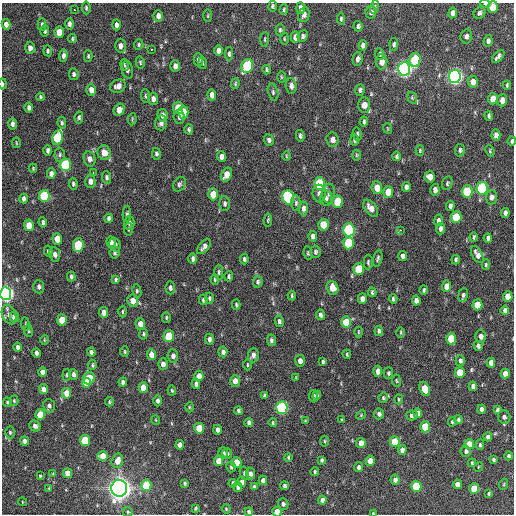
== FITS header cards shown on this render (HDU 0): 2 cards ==
NAXIS1  =                  512 / Axis length
NAXIS2  =                  512 / Axis length

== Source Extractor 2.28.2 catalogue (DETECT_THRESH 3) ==
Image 512 x 512 px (HDU 0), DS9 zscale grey, 1 PNG px = 1 image px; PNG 516 x 516 px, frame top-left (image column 1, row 512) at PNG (2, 3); each listed source drawn as its Kron ellipse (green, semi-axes under 4 px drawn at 4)
Background 992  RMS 32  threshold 96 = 3 sigma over >= 5 px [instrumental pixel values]
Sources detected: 356; all 356 listed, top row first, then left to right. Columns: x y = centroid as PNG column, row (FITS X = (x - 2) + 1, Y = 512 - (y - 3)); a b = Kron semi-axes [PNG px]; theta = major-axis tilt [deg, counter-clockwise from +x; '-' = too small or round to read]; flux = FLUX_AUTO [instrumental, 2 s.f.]
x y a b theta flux
485 4 5 3 - 4.4e+03
273 6 5 4 - 3.5e+03
375 7 7 3 81 3.0e+03
493 7 6 5 - 4.6e+04
86 8 6 4 -84 3.5e+03
301 8 6 4 -88 7.1e+03
75 10 3 2 - 2.0e+03
284 10 5 4 - 3.5e+03
371 12 6 5 - 7.3e+03
453 13 5 4 - 1.1e+04
480 13 6 5 - 5.1e+03
304 15 7 5 74 7.6e+03
158 16 5 4 - 1.0e+04
208 16 6 3 -90 2.0e+03
341 19 6 4 -85 3.6e+03
6 24 5 4 - 1.1e+04
69 24 6 4 90 6.4e+03
42 25 6 4 -89 4.6e+03
116 25 5 4 - 7.9e+03
358 26 5 4 - 4.8e+03
280 30 6 4 -88 3.3e+03
45 31 6 3 86 4.1e+03
59 32 6 4 -85 3.3e+04
303 36 6 5 - 5.3e+03
466 36 7 6 - 6.2e+03
295 37 6 4 -90 1.4e+04
72 39 4 4 - 2.6e+03
265 39 7 3 86 2.8e+03
284 39 6 4 -84 2.5e+03
488 41 6 4 81 5.8e+03
139 44 5 5 - 3.0e+03
394 44 6 4 83 5.0e+03
363 45 5 4 - 7.6e+03
120 46 7 5 88 9.7e+03
30 48 6 5 - 8.6e+03
151 49 2 2 - 1.1e+04
48 51 5 4 - 3.2e+03
218 51 5 4 - 9.3e+03
229 54 6 3 -90 4.6e+03
379 54 6 4 -83 3.8e+03
63 56 6 4 84 6.2e+03
88 56 6 4 90 3.2e+03
498 57 8 4 49 6.8e+03
358 59 7 5 77 7.1e+03
198 60 7 4 -89 6.1e+03
415 60 7 5 80 1.2e+05
140 62 6 4 -76 3.1e+03
382 62 7 6 - 1.6e+04
202 63 6 4 -87 2.7e+03
125 65 6 3 -78 2.6e+03
175 66 6 4 -89 8.8e+03
247 66 7 5 66 1.9e+05
404 69 7 6 - 8.3e+05
127 70 9 5 -80 6.2e+03
267 70 4 3 - 3.3e+03
74 74 6 5 - 4.9e+03
455 76 7 6 - 7.8e+05
281 77 5 3 - 2.4e+03
473 82 6 5 - 1.5e+04
3 84 5 3 - 4.8e+03
235 84 5 4 - 2.8e+03
507 85 4 2 - 2.9e+03
118 86 8 6 22 1.1e+04
291 86 8 5 -84 8.3e+03
91 90 6 5 - 1.6e+04
360 90 6 4 83 4.9e+03
273 92 9 5 -76 4.8e+03
212 95 6 4 -87 1.1e+04
145 96 7 4 -85 3.2e+03
40 97 4 3 - 3.4e+03
412 98 6 4 -70 2.9e+03
153 99 6 5 - 1.0e+04
493 99 6 5 - 2.1e+04
502 100 6 5 - 1.3e+04
364 105 7 6 - 1.8e+04
29 108 5 4 - 6.3e+03
178 108 6 5 - 5.3e+04
119 110 6 5 - 2.2e+04
183 112 6 5 - 3.5e+04
163 115 6 5 - 1.2e+04
489 116 5 3 - 4.0e+03
79 117 6 4 80 4.0e+03
179 117 7 5 -84 7.1e+03
132 119 6 3 83 2.5e+03
364 122 5 3 - 4.5e+03
62 123 6 4 -83 3.5e+03
161 123 7 6 - 7.7e+03
12 124 6 4 90 6.5e+03
387 128 5 3 - 1.8e+03
189 129 5 4 - 3.9e+03
357 134 6 4 -77 3.8e+03
496 135 5 4 - 1.0e+04
300 136 6 3 -79 4.3e+03
57 137 7 5 77 1.1e+05
269 140 6 4 -71 5.7e+03
332 140 7 6 - 1.2e+04
354 140 5 4 - 4.1e+03
512 141 4 3 - 4.4e+03
16 143 5 2 - 1.7e+03
47 150 5 3 - 5.3e+03
420 150 5 4 - 2.9e+03
460 150 6 5 - 4.5e+03
490 151 6 4 -68 2.6e+03
104 153 7 6 - 1.8e+04
156 154 6 4 -78 4.2e+03
60 155 7 5 88 4.2e+03
356 155 5 3 - 2.5e+03
221 156 5 4 - 1.1e+04
286 156 5 3 - 1.9e+03
397 156 5 3 - 4.3e+03
89 159 7 6 - 9.7e+03
65 165 6 5 - 1.7e+05
33 168 4 3 - 2.1e+03
93 172 3 2 - 3.9e+03
51 174 5 4 - 7.5e+03
226 175 7 5 64 3.0e+04
107 177 6 4 -88 4.7e+03
430 177 5 5 - 1.9e+04
90 181 6 5 - 1.2e+04
447 183 7 5 75 3.9e+03
73 184 6 4 -82 3.8e+03
179 184 8 6 59 5.1e+03
319 184 6 5 - 1.6e+05
406 187 5 4 - 6.3e+03
377 188 6 5 - 2.1e+04
482 188 6 5 - 2.4e+05
435 190 6 4 -86 7.6e+03
467 191 6 5 - 9.8e+04
388 192 6 5 - 3.8e+04
329 193 10 6 86 8.0e+03
213 194 6 5 - 3.2e+04
319 194 9 6 -86 8.9e+03
44 196 6 5 - 1.4e+05
492 197 7 5 85 7.7e+03
24 198 5 4 - 6.5e+03
288 198 7 6 - 2.3e+05
326 198 7 6 - 5.6e+03
337 202 6 5 - 6.5e+04
296 203 7 4 -84 4.4e+03
225 204 7 5 -89 5.2e+03
450 206 5 3 - 5.8e+03
303 208 7 5 85 8.4e+03
371 208 10 6 -53 1.6e+04
505 213 5 4 - 6.4e+03
127 214 8 4 88 4.2e+03
456 217 6 5 - 6.8e+04
108 218 4 3 - 4.6e+03
268 220 6 3 82 2.6e+03
439 220 6 4 82 1.1e+04
43 222 5 3 - 5.0e+03
129 223 7 5 -89 6.1e+03
29 225 5 4 - 3.2e+04
323 225 6 5 - 4.0e+04
128 229 6 3 86 2.3e+03
441 229 5 4 - 6.9e+03
349 230 7 5 -86 2.5e+05
400 230 3 3 - 2.8e+03
313 236 5 4 - 8.2e+03
474 237 4 3 - 3.3e+03
488 238 4 4 - 5.3e+03
57 239 5 4 - 3.0e+04
111 242 6 4 -84 6.3e+03
348 243 6 5 - 1.0e+05
78 245 7 5 84 1.0e+05
115 245 7 5 -68 6.6e+03
204 247 9 4 50 9.3e+03
48 251 5 4 - 3.3e+03
315 252 6 5 - 4.4e+03
115 253 6 5 - 4.2e+03
308 253 7 4 -83 2.9e+03
55 254 7 5 -82 9.4e+03
477 255 9 5 -61 1.2e+04
403 256 5 4 - 7.6e+03
378 258 9 4 77 4.4e+03
193 259 5 3 - 5.4e+03
244 259 5 4 - 4.1e+03
456 260 4 3 - 3.9e+03
368 262 7 4 90 3.5e+03
486 265 5 4 - 3.2e+03
358 269 6 5 - 7.4e+04
219 272 7 4 89 4.0e+03
229 276 5 4 - 4.1e+03
71 277 5 3 - 4.2e+03
116 280 4 3 - 3.3e+03
215 280 5 4 - 2.4e+03
258 282 6 5 - 4.6e+03
447 286 5 4 - 1.8e+04
39 287 7 5 -86 5.8e+03
170 288 6 4 -86 4.9e+03
332 288 7 5 -72 2.1e+04
424 290 4 3 - 4.0e+03
137 291 7 4 -81 3.3e+03
372 292 5 3 - 3.5e+03
6 294 6 5 - 8.4e+05
292 295 5 3 - 2.9e+03
463 295 7 5 82 5.0e+03
508 297 5 4 - 2.1e+04
209 298 5 4 - 3.8e+03
362 299 5 4 - 1.2e+04
393 299 5 3 - 3.4e+03
203 300 5 4 - 3.9e+03
133 301 6 5 - 1.9e+04
416 301 5 4 - 9.7e+03
236 305 5 3 - 2.9e+03
477 305 5 5 - 3.6e+04
505 310 5 4 - 7.4e+03
104 312 5 4 - 1.1e+04
122 312 6 3 -90 2.7e+03
9 315 10 7 -68 9.5e+03
320 315 5 4 - 5.9e+03
14 317 5 4 - 2.0e+04
166 317 5 4 - 2.7e+03
62 320 5 5 - 4.3e+04
279 321 6 4 -78 5.5e+03
346 322 6 5 - 4.8e+04
25 324 7 3 -82 2.3e+03
140 324 5 5 - 1.5e+04
28 331 6 3 -82 2.4e+03
379 331 5 4 - 4.9e+03
358 332 5 3 - 1.9e+03
401 332 5 3 - 2.3e+03
144 334 5 4 - 3.3e+03
169 336 6 5 - 8.0e+04
481 336 6 5 - 1.0e+04
209 339 5 4 - 6.4e+03
451 339 6 5 - 6.2e+04
44 340 5 3 - 2.0e+03
271 340 6 4 -83 5.2e+03
478 346 5 4 - 5.8e+03
18 347 5 3 - 6.0e+03
91 352 4 3 - 4.6e+03
125 352 5 4 - 2.9e+03
223 352 5 4 - 6.3e+03
36 353 4 3 - 5.4e+03
347 354 4 3 - 2.4e+03
151 355 5 4 - 1.7e+04
253 355 7 5 84 9.1e+03
173 356 6 5 - 7.7e+03
300 361 6 5 - 1.1e+04
460 361 5 4 - 5.0e+03
323 362 4 3 - 4.1e+03
491 363 5 4 - 1.2e+04
163 364 6 5 - 1.0e+04
92 365 5 3 - 2.5e+03
247 365 5 3 - 2.3e+03
378 371 5 4 - 1.4e+04
42 372 4 4 - 9.7e+03
388 373 5 4 - 3.9e+03
460 373 5 5 - 5.3e+04
73 374 5 4 - 6.9e+03
505 374 5 4 - 1.4e+04
67 375 6 4 83 2.9e+03
199 376 5 4 - 1.2e+04
296 377 4 3 - 1.8e+03
89 378 6 5 - 8.3e+04
235 381 6 5 - 1.6e+04
396 381 6 3 -81 2.3e+03
123 382 4 4 - 5.4e+03
86 383 5 4 - 2.4e+04
196 384 5 4 - 6.2e+03
473 386 5 4 - 8.7e+03
143 388 5 4 - 2.5e+04
44 389 5 4 - 1.3e+04
425 389 7 5 -68 4.8e+04
172 390 5 4 - 2.7e+03
67 393 5 4 - 2.8e+04
317 395 4 4 - 4.0e+03
264 396 3 3 - 3.4e+03
313 396 6 4 80 4.1e+03
383 398 5 4 - 3.3e+03
399 399 5 3 - 2.3e+03
14 401 5 4 - 2.6e+03
157 401 5 4 - 6.4e+03
7 402 4 4 - 2.7e+03
109 402 5 3 - 2.8e+03
49 406 7 5 -70 6.8e+03
189 407 5 3 - 2.0e+03
282 408 6 5 - 3.4e+05
481 409 5 4 - 7.7e+03
498 410 4 3 - 3.5e+03
238 411 4 4 - 3.8e+03
418 413 5 4 - 1.0e+04
379 414 5 5 - 6.0e+03
40 415 5 5 - 4.5e+04
361 415 5 3 - 1.9e+03
412 415 6 5 - 5.3e+03
504 417 6 6 - 6.5e+03
458 419 5 4 - 3.4e+03
156 420 5 3 - 1.6e+03
342 420 4 4 - 2.2e+03
305 421 4 4 - 1.9e+03
452 422 4 4 - 3.4e+03
249 423 4 3 - 5.7e+03
273 423 4 3 - 2.8e+03
35 426 6 5 - 7.3e+03
425 427 5 5 - 7.1e+04
199 428 5 5 - 5.1e+04
217 430 5 3 - 7.2e+03
10 432 6 4 -89 3.4e+03
488 437 4 4 - 6.4e+03
85 440 5 5 - 8.3e+04
25 441 4 4 - 7.3e+03
324 441 5 3 - 2.3e+03
395 442 5 5 - 4.6e+04
361 443 5 5 - 1.8e+04
469 444 5 4 - 2.8e+04
180 445 5 4 - 1.1e+04
480 445 5 3 - 3.9e+03
402 450 5 4 - 1.1e+04
466 451 5 5 - 5.9e+03
223 453 5 4 - 4.5e+03
227 453 5 5 - 3.5e+03
103 456 5 5 - 2.8e+04
509 456 4 3 - 4.2e+03
288 457 4 3 - 2.7e+03
322 460 4 3 - 3.8e+03
493 460 4 3 - 3.6e+03
117 461 7 5 74 1.9e+04
219 461 5 4 - 2.2e+04
370 461 5 4 - 2.0e+04
236 462 5 5 - 4.0e+04
472 463 4 3 - 2.9e+03
231 467 5 4 - 4.9e+03
359 467 5 4 - 5.2e+03
478 467 5 3 - 1.8e+03
315 472 4 3 - 3.1e+03
68 473 5 4 - 2.2e+04
244 473 7 4 -81 3.4e+03
53 474 4 4 - 2.3e+03
250 474 6 4 -82 6.7e+03
40 476 3 3 - 2.2e+03
263 480 5 4 - 9.4e+03
395 480 5 4 - 8.8e+03
242 482 5 4 - 1.1e+04
185 483 3 3 - 3.2e+03
233 483 4 4 - 4.7e+03
457 484 5 4 - 1.2e+04
504 484 5 3 - 2.0e+03
146 485 5 5 - 8.6e+04
285 486 4 3 - 5.9e+03
416 486 5 5 - 9.5e+04
238 487 5 4 - 6.2e+03
254 487 4 3 - 3.5e+03
119 488 8 8 - 1.8e+06
49 489 3 3 - 1.9e+03
474 489 5 5 - 4.9e+04
489 493 4 3 - 2.8e+03
322 500 4 4 - 8.4e+03
22 502 4 3 - 1.7e+03
283 504 6 5 - 5.4e+03
195 508 4 3 - 2.6e+03
226 509 5 4 - 2.0e+03
128 512 5 4 - 2.7e+03
249 512 4 4 - 6.2e+03
277 512 5 4 - 2.3e+04
373 513 3 2 - 1.7e+03
At the frame edge (FLAGS 8, measured only in part): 8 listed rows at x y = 485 4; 493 7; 3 84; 512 141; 6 294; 249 512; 277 512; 373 513